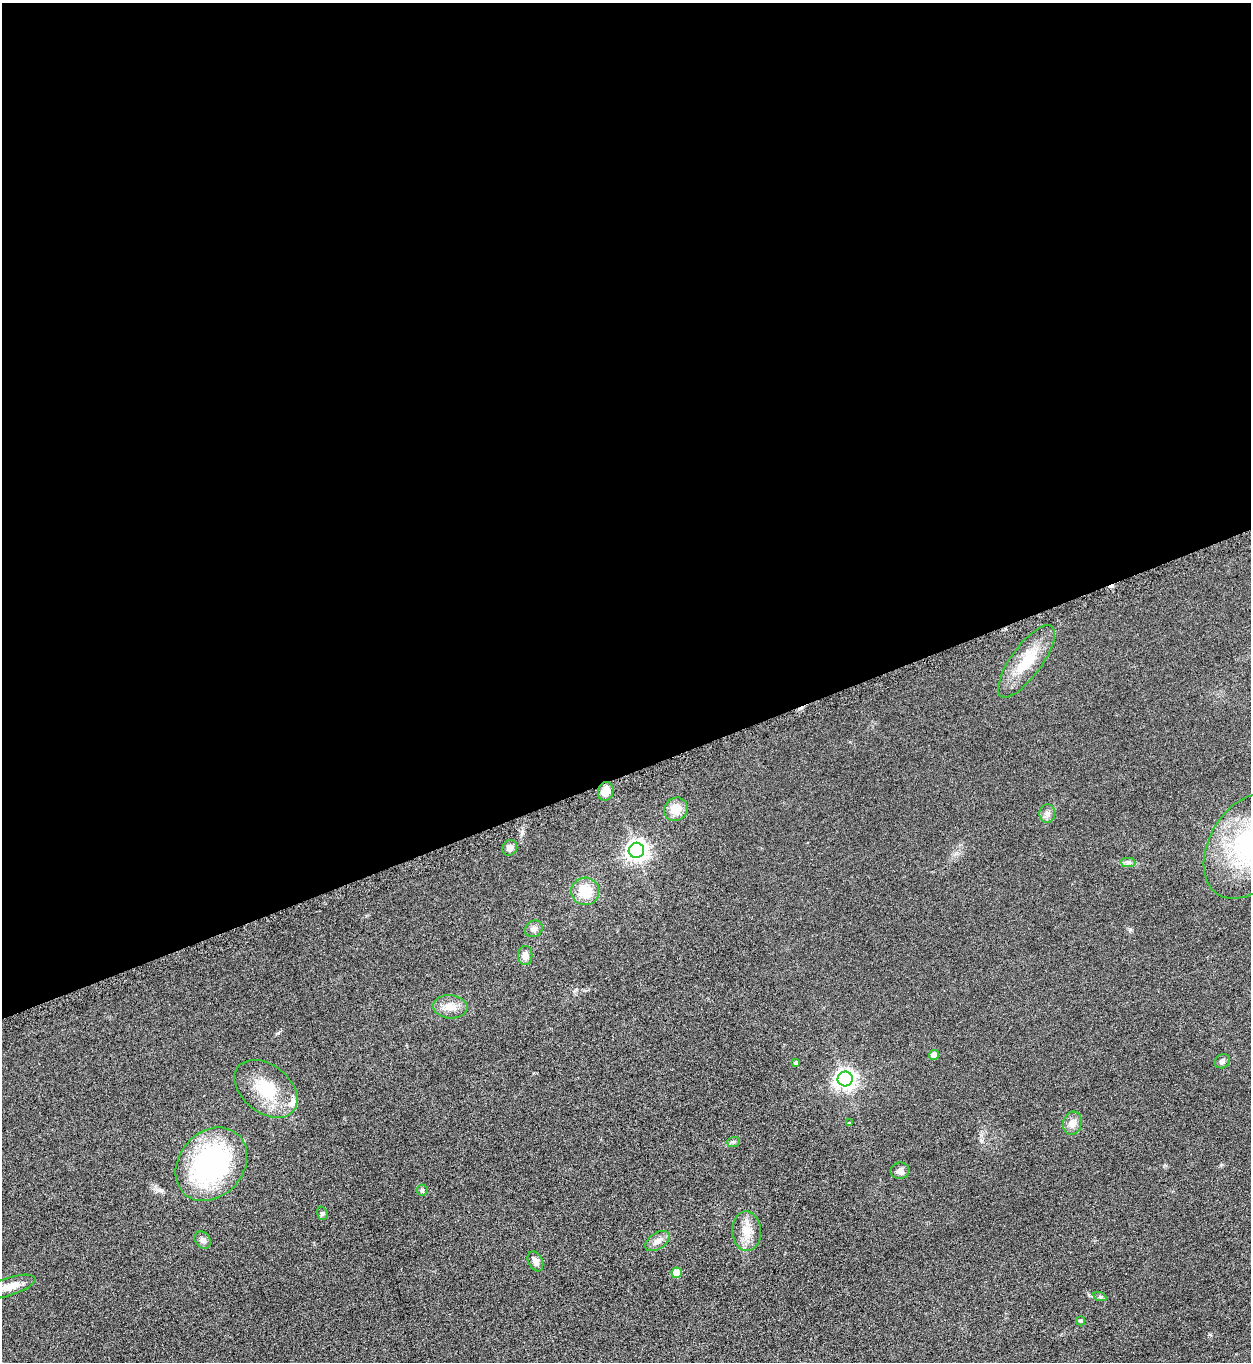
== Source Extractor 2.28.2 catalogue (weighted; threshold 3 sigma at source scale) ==
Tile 2 of 4 x 4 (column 2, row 1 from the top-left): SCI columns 1414-2662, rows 4099-5458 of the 5451 x 5466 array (HDU 1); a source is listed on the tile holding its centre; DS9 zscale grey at full resolution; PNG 1253 x 1364 px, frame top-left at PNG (2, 3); each listed source drawn as its Kron ellipse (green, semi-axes under 4 px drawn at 4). Shown black and unused: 57% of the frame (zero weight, under 3 of 6 exposures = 2% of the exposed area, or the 3 px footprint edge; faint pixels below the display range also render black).
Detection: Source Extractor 2.28.2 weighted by HDU 2 'WHT'; one run over the whole footprint, this tile lists its part. Background 0.0872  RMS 0.0097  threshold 0.0396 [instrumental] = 3 sigma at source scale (4.09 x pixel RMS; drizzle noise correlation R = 1.36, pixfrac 0.8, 0.05/0.05 arcsec/px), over >= 5 px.
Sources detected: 34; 1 cosmic-ray / hot-pixel residue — neither listed nor drawn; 1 inside a brighter listed object's ellipse — not listed separately; the other 32 listed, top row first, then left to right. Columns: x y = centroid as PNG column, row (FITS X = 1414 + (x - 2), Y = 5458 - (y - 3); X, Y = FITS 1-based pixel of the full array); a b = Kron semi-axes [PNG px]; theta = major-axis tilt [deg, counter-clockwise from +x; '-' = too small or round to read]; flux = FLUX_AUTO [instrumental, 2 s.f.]
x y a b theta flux
1026 661 43 15 54 33
606 791 9 7 72 9.9
676 809 12 11 - 13
1047 814 9 8 - 3.9
1249 846 58 39 58 130
510 848 8 7 - 4.4
636 850 8 7 - 500
1128 862 7 4 -1 2.2
585 891 14 14 - 22
534 929 9 8 - 3.8
525 955 9 7 90 5.4
450 1007 17 11 -5 11
934 1055 5 5 - 6.3
1222 1061 8 6 31 2.6
796 1062 4 4 - 1.7
845 1079 7 7 - 490
266 1089 35 24 -38 38
849 1123 3 3 - 0.83
1072 1123 11 9 73 7.5
734 1142 6 5 - 1.5
211 1164 40 32 49 150
900 1171 9 8 - 4.5
422 1190 5 5 - 1.5
322 1213 7 5 -74 1.8
747 1231 20 14 -88 14
203 1240 9 7 -51 3.5
657 1241 14 8 34 5.2
535 1261 10 7 -63 5
677 1273 5 5 - 14
9 1287 27 9 18 12
1100 1297 7 4 -19 1.3
1081 1321 4 4 - 1.9
Isophote crosses this tile's border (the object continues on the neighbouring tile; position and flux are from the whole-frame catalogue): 2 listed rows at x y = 1249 846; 9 1287
Unlisted compact peaks at least as high as the median listed source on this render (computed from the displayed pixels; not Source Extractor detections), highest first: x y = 1130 929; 278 1033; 161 1190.